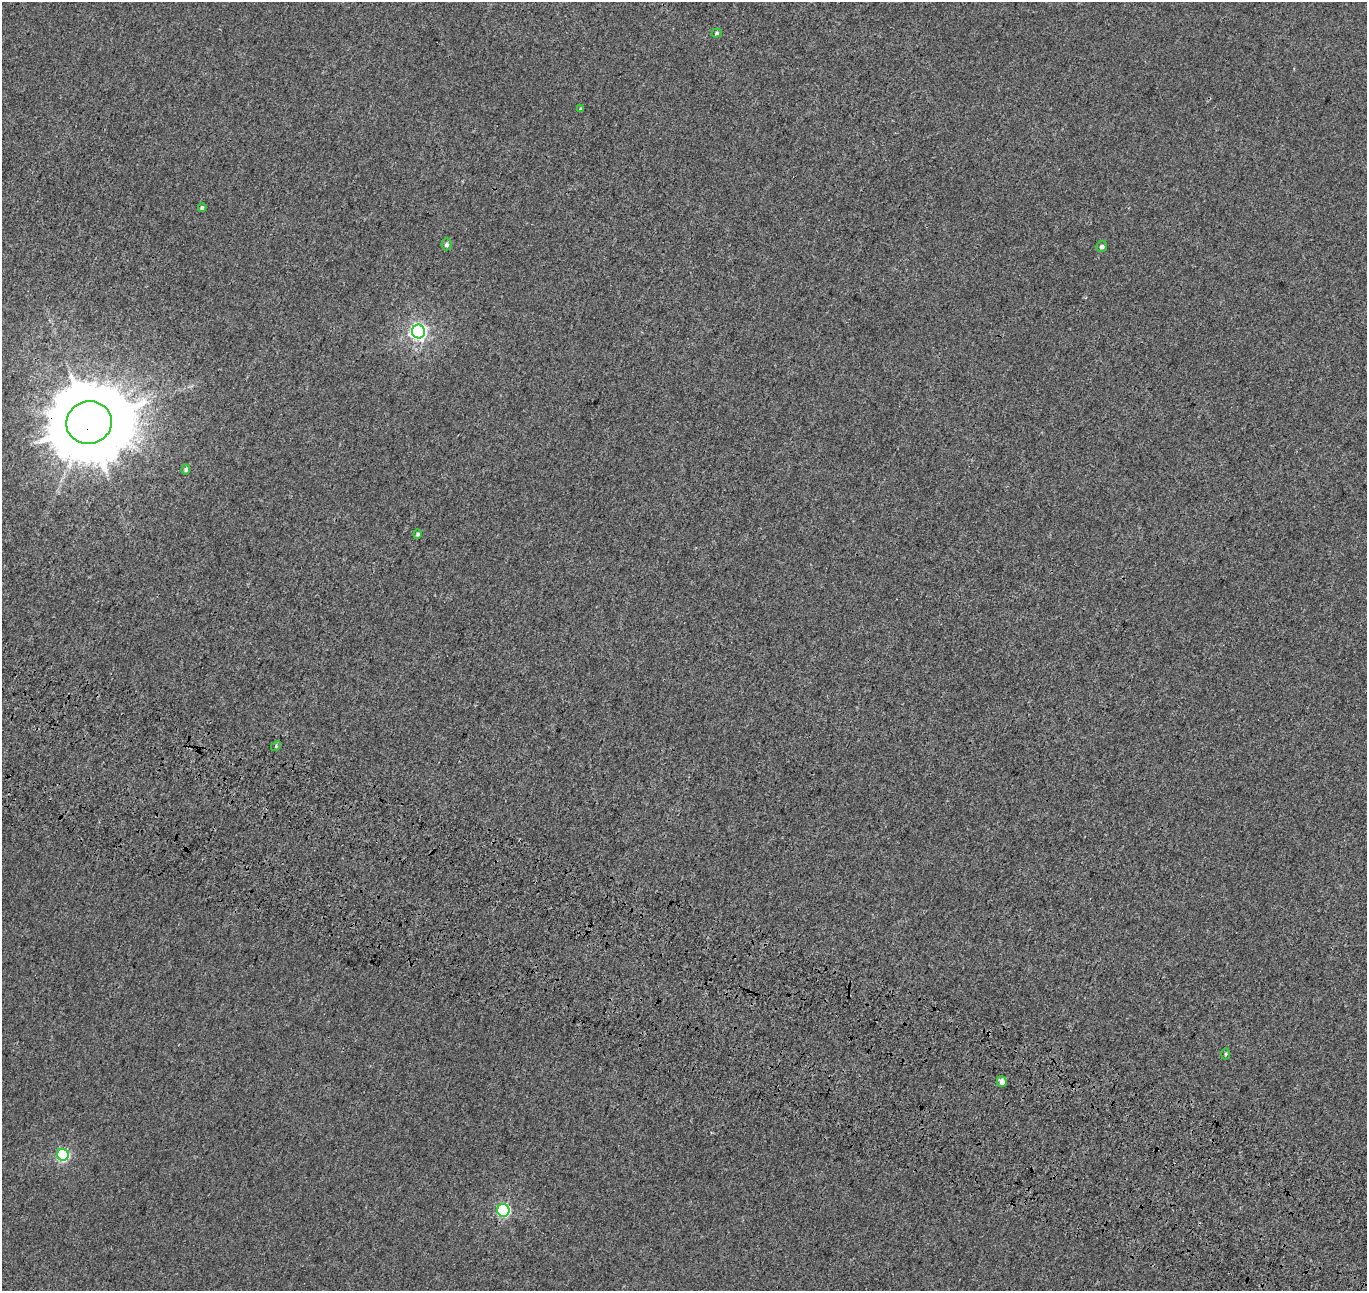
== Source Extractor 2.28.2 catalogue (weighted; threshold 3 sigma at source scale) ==
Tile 6 of 4 x 4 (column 2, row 2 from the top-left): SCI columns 1503-2867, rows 2906-4194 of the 5742 x 5874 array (HDU 1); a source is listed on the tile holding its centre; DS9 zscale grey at full resolution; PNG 1369 x 1293 px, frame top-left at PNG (2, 2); each listed source drawn as its Kron ellipse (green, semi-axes under 4 px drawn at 4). Shown black and unused: <1% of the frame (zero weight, under 3 of 4 exposures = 9% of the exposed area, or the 3 px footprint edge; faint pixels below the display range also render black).
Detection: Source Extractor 2.28.2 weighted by HDU 2 'WHT'; one run over the whole footprint, this tile lists its part. Background 0.001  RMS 0.0029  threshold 0.0131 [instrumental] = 3 sigma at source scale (4.5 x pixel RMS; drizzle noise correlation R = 1.50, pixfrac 1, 0.0396/0.0396 arcsec/px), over >= 5 px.
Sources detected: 14; all 14 listed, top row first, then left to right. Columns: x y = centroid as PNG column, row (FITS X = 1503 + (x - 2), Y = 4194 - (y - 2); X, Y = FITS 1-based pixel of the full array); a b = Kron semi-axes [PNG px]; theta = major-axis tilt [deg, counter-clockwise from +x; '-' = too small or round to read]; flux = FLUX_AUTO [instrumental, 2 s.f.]
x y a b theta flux
717 33 5 4 - 0.36
580 109 4 3 - 0.31
202 208 4 4 - 0.54
447 244 6 5 - 0.78
1102 246 5 5 - 0.98
418 331 7 6 - 100
89 423 23 21 17 3900
186 469 5 4 - 0.58
418 534 5 4 - 0.64
276 746 6 4 47 0.36
1226 1054 5 3 - 0.32
1002 1082 5 5 - 1.7
63 1155 6 5 - 33
503 1210 6 6 - 38
Overlapping masked pixels (flux is a lower limit): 1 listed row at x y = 89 423